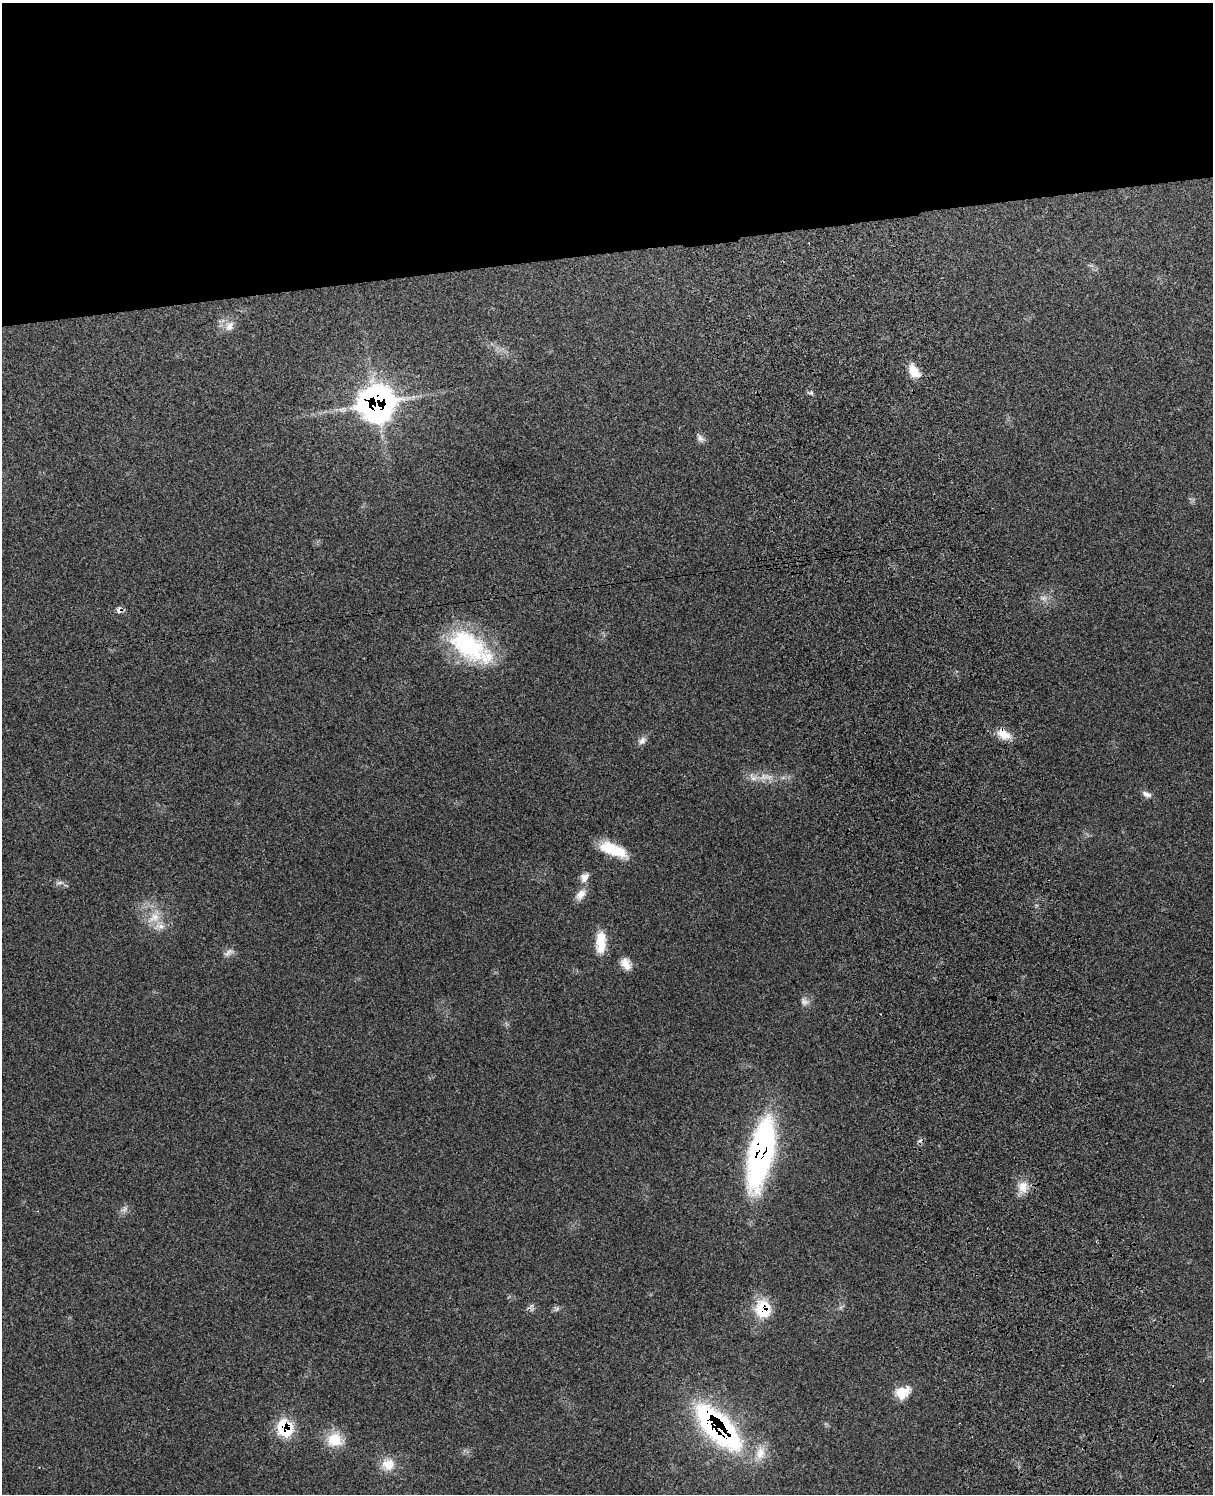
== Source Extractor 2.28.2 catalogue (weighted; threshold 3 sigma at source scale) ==
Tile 2 of 4 x 3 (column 2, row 1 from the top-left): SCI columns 1331-2541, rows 3160-4651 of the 5080 x 4929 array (HDU 1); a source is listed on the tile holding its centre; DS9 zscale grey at full resolution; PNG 1215 x 1496 px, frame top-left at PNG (2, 3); no overlay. Shown black and unused: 17% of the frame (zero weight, under 3 of 4 exposures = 6% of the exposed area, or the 3 px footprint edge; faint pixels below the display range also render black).
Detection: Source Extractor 2.28.2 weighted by HDU 2 'WHT'; one run over the whole footprint, this tile lists its part. Background 0.202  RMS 0.008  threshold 0.0358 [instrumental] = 3 sigma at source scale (4.5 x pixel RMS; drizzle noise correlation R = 1.50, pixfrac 1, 0.05/0.05 arcsec/px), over >= 5 px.
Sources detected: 34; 1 too faint to see at this stretch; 1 cosmic-ray / hot-pixel residue — not listed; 1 inside a brighter listed object's ellipse — not listed separately; the other 31 listed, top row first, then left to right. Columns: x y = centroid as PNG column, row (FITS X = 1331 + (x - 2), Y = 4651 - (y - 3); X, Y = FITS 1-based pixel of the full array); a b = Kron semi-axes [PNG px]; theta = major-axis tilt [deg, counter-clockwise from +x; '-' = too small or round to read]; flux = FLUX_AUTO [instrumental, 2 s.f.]
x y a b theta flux
229 326 14 8 61 6.1
914 371 19 11 -57 10
811 393 8 4 -11 1.5
376 403 17 16 - 550
700 438 13 7 -54 3.2
1043 598 10 6 -26 3.4
119 610 8 7 - 3.2
470 646 57 27 -34 86
1003 734 19 11 -30 11
642 741 11 8 55 3.7
765 777 25 8 1 11
1147 794 14 6 -23 3.8
613 850 35 13 -23 24
584 877 14 10 52 5.4
59 883 11 4 9 2.1
581 895 17 11 51 7.1
154 917 20 13 36 14
601 942 26 11 87 18
229 952 15 7 32 3.7
626 964 15 10 -58 8.6
804 1002 10 8 -26 3.7
761 1153 69 21 78 220
1023 1187 17 13 -88 10
557 1309 7 5 32 1.9
763 1309 21 19 -75 28
902 1392 19 14 27 13
285 1428 18 15 -59 35
718 1428 44 17 -46 240
335 1440 20 19 - 18
760 1453 21 13 79 12
388 1464 17 15 -23 13
Overlapping masked pixels (flux is a lower limit): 7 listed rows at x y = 376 403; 119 610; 1003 734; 761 1153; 763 1309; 285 1428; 718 1428